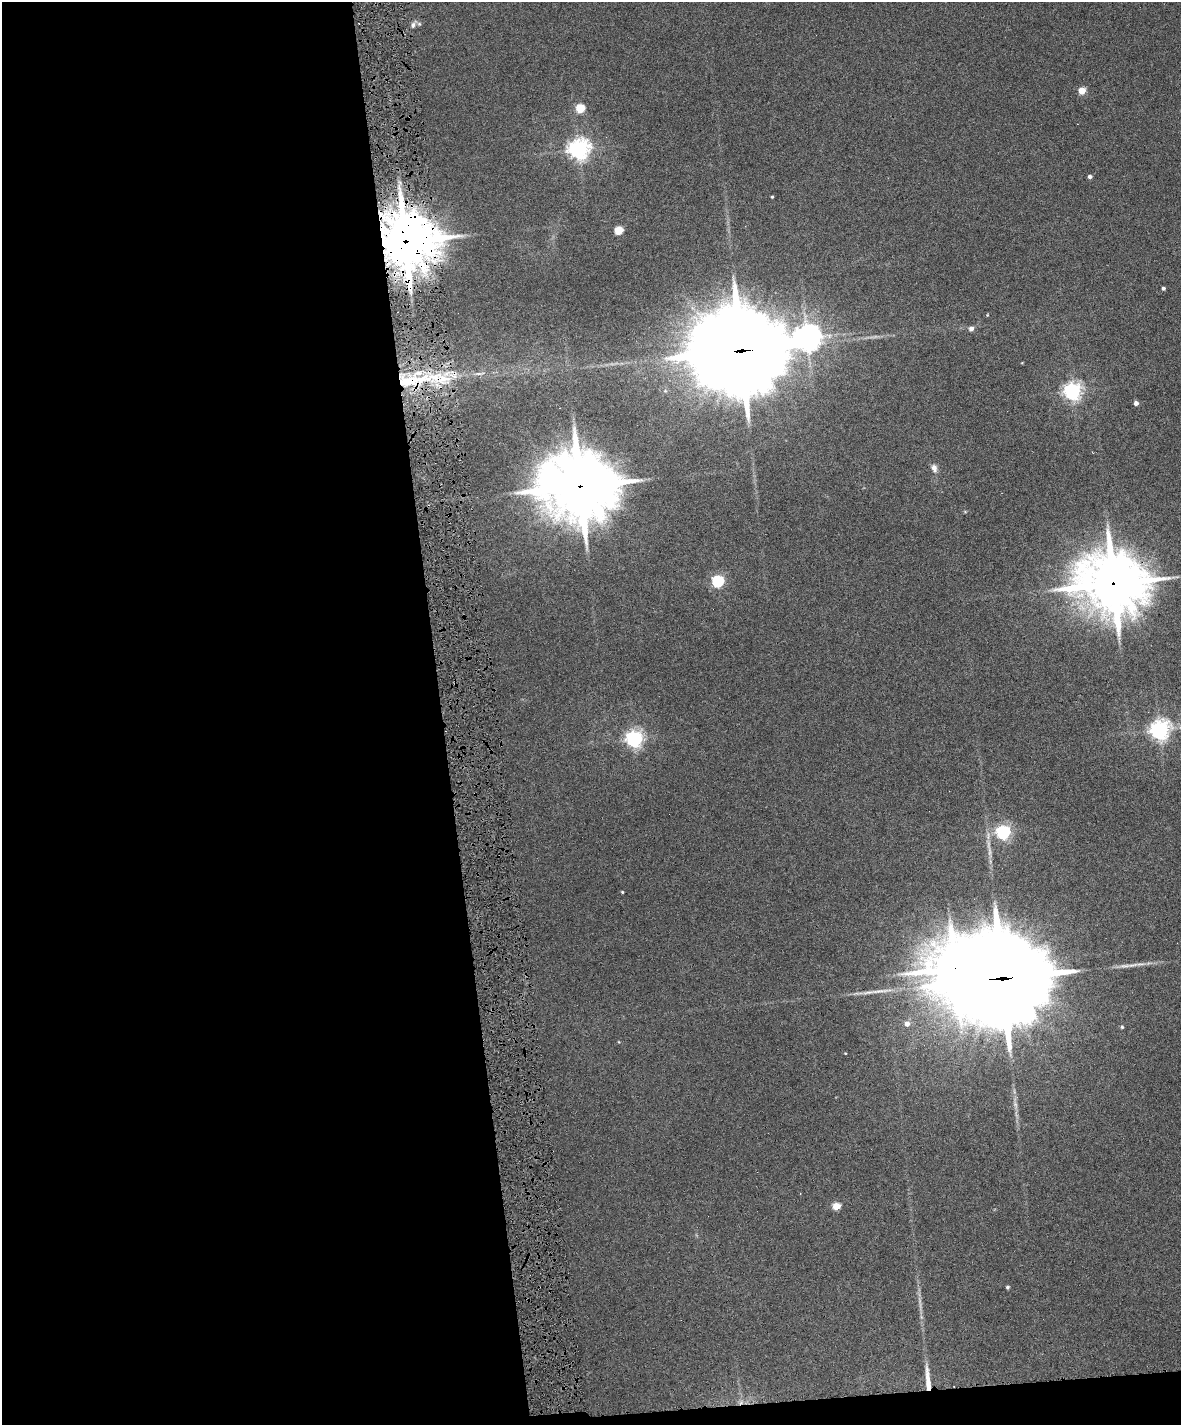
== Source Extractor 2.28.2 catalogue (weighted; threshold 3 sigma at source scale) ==
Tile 9 of 4 x 3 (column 1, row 3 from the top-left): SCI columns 1-1179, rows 137-1559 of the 4717 x 4648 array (HDU 1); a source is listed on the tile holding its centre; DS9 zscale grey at full resolution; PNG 1183 x 1427 px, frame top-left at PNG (2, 2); no overlay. Shown black and unused: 39% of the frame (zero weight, under 6 of 12 exposures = <1% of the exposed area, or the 3 px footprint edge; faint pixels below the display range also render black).
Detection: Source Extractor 2.28.2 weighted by HDU 2 'WHT'; one run over the whole footprint, this tile lists its part. Background 0.0853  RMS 0.0036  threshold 0.0149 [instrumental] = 3 sigma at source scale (4.09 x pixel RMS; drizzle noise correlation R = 1.36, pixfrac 0.8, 0.05/0.05 arcsec/px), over >= 5 px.
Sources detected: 40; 1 too faint to see at this stretch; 2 cosmic-ray / hot-pixel residue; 1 long thin detection or spike segment (spike, bleed or trail) — not listed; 2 inside a brighter listed object's ellipse — not listed separately; the other 34 listed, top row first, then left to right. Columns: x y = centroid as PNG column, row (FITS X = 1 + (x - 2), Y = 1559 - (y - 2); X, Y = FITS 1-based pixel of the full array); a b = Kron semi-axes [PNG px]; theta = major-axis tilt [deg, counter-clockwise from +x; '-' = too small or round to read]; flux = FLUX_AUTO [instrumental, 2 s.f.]
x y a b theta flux
413 24 11 6 56 1.5
1082 91 5 5 - 6.6
580 108 5 5 - 14
578 149 7 7 - 220
1090 176 4 4 - 1
772 197 3 3 - 0.35
619 230 5 5 - 11
406 241 18 17 - 1800
1163 288 4 3 - 0.69
987 315 4 3 - 0.24
971 329 5 4 - 1.6
807 338 9 8 - 430
741 350 32 27 0 5300
479 373 16 4 6 1.4
409 381 35 16 3 21
1072 391 7 6 - 150
1136 403 4 4 - 1.4
934 468 11 7 -75 1.8
580 486 26 23 -6 2300
718 581 6 6 - 47
1113 583 22 19 -12 2100
1159 730 7 7 - 190
634 739 7 6 - 130
1003 832 6 6 - 91
989 852 17 4 -88 2.1
622 892 3 3 - 0.33
955 968 12 11 - 1200
1002 978 38 30 -3 6800
907 1024 6 6 - 1.9
1122 1027 4 4 - 0.48
845 1053 3 3 - 0.24
836 1206 5 4 - 8.6
1007 1287 4 3 - 0.64
928 1380 34 5 -85 5.3
Overlapping masked pixels (flux is a lower limit): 8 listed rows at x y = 406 241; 741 350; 409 381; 580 486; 1113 583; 955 968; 1002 978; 928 1380
Isophote crosses this tile's border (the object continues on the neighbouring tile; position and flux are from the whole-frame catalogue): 1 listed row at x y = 1159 730